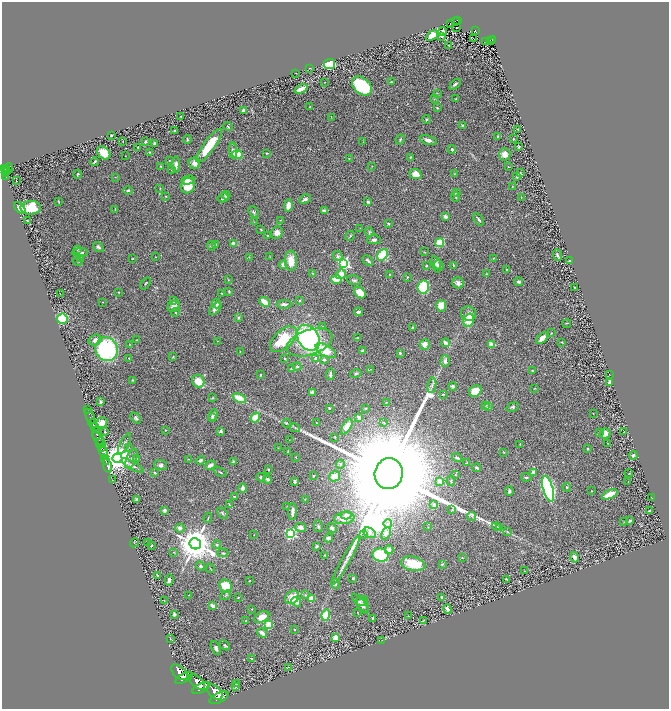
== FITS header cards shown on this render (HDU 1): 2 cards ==
NAXIS1  =                 1333
NAXIS2  =                 1414

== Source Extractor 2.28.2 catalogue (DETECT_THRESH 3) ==
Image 1333 x 1414 px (HDU 1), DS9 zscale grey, zoomed out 1/2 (1 PNG px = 2 x 2 image px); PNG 671 x 711 px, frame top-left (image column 1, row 1414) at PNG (2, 2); each listed source drawn as its Kron ellipse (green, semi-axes under 4 px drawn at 4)
Background 1.18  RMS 0.045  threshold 0.135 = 3 sigma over >= 5 px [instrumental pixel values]
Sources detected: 425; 21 cannot appear on this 1/2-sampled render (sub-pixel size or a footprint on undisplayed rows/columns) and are neither listed nor drawn; the other 404 listed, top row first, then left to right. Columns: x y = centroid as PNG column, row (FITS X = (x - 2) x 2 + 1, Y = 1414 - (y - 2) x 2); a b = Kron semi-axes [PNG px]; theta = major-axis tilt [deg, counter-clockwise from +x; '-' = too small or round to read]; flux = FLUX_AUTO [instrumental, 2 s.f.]
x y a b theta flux
457 20 4 2 - 100
456 21 3 1 - 19
451 24 2 2 - 31
456 28 2 1 - 6.5
475 30 4 2 - 110
442 32 4 4 - 14
432 36 7 4 37 150
441 36 3 2 - 7.5
473 38 2 1 - 5.9
490 40 2 1 - 13
492 40 3 2 - 120
486 41 2 1 - 2.4
492 41 2 1 - 22
449 45 2 2 - 4.6
330 64 5 5 - 320
309 68 4 1 - 3.6
296 73 2 1 - 2.7
325 82 2 2 - 2.6
391 82 3 2 - 5.6
455 84 6 4 43 18
362 86 11 7 -41 620
301 89 7 2 23 82
437 93 3 1 - 2.8
434 99 3 2 - 3
456 99 3 2 - 5.1
310 107 2 2 - 4.7
437 108 3 2 - 8
244 110 3 3 - 37
181 117 3 2 - 6.9
331 117 3 2 - 2.8
426 119 4 4 - 18
463 125 3 2 - 6.8
228 127 5 2 - 10
517 129 2 1 - 4
174 131 3 2 - 10
111 135 2 2 - 9.1
498 136 3 2 - 12
187 139 4 3 - 9.6
400 139 5 3 - 13
513 139 3 2 - 7.7
428 140 9 4 -18 32
123 141 3 1 - 3.3
145 142 4 2 - 9.3
363 142 2 2 - 3.7
155 144 3 3 - 20
209 145 20 5 54 290
138 147 2 1 - 4.8
519 147 3 3 - 9.8
452 149 4 3 - 14
233 151 8 4 -86 28
149 152 3 3 - 7.6
104 153 7 5 -46 150
267 153 3 2 - 8.3
505 154 6 5 - 56
237 155 5 4 - 240
125 156 2 1 - 2.2
411 157 4 3 - 7.5
349 159 2 2 - 3.5
169 161 2 2 - 5
94 162 4 2 - 13
194 163 6 5 - 42
176 164 8 4 89 31
161 166 3 2 - 12
372 166 3 2 - 4.5
508 167 2 1 - 3.5
4 169 3 2 - 820
7 169 2 2 - 350
9 169 6 3 70 760
172 170 3 3 - 5.8
7 172 2 1 - 77
5 173 2 2 - 150
520 173 3 2 - 4.4
77 174 4 3 - 8.8
416 174 6 5 - 72
454 174 2 2 - 2.8
6 176 3 2 - 190
115 177 3 2 - 3.6
517 177 3 2 - 10
188 180 7 4 14 35
16 181 2 1 - 6.5
188 186 8 7 - 180
512 186 3 2 - 3.8
160 188 4 2 - 4.4
128 190 4 3 - 13
456 192 3 3 - 20
226 195 4 3 - 23
166 196 2 2 - 4
455 197 5 2 - 11
223 198 6 3 28 21
521 198 3 1 - 3
305 199 6 3 28 24
58 201 4 1 - 5.1
368 202 3 3 - 13
288 206 6 4 83 73
20 208 6 4 -52 58
31 208 10 7 1 290
115 210 3 2 - 4.3
324 211 3 3 - 39
253 212 6 3 -51 11
445 217 3 2 - 52
479 219 7 2 -52 18
27 220 2 2 - 9.1
280 220 3 2 - 3.2
254 222 3 2 - 5
389 224 3 2 - 7.7
360 228 2 2 - 2.6
261 230 3 2 - 6.8
369 232 4 3 - 8.4
277 233 6 5 - 41
267 236 2 2 - 5.7
350 236 5 3 - 8.2
374 240 7 4 1 17
234 243 3 2 - 96
439 243 4 4 - 200
215 244 3 2 - 11
211 246 5 4 - 11
98 247 6 3 -36 19
77 249 4 3 - 11
80 252 8 3 3 27
424 252 4 2 - 4.7
383 255 6 4 51 410
557 255 6 2 -68 13
337 256 5 4 - 18
155 257 2 2 - 3.8
249 257 2 2 - 2.5
270 257 3 2 - 3.7
81 258 2 2 - 4.5
493 258 3 2 - 3.1
132 259 2 2 - 4.5
570 260 2 2 - 4.6
78 261 5 3 - 7.2
291 261 10 6 -87 130
368 261 6 2 -39 15
344 264 4 4 - 1600
436 264 8 3 -74 26
283 265 4 4 - 36
439 265 5 3 - 14
426 266 2 2 - 9.2
453 266 4 2 - 12
507 269 3 2 - 7.7
313 273 4 3 - 8.5
341 274 5 4 - 71
487 274 3 2 - 4.9
390 275 3 2 - 8
407 277 3 2 - 4.6
337 279 5 3 - 170
228 280 3 2 - 4.3
354 280 7 4 -11 19
519 282 4 3 - 14
145 283 7 2 54 5.6
458 283 6 5 - 33
423 287 6 5 - 490
574 287 2 1 - 3.7
229 291 3 2 - 9.3
118 292 3 3 - 5.7
222 293 3 2 - 7.5
360 293 6 4 -44 140
60 294 2 1 - 2.8
173 301 3 2 - 13
300 301 3 3 - 7.9
103 302 2 1 - 2.9
264 302 6 3 -41 130
216 304 5 3 - 28
284 304 7 3 1 29
174 306 7 5 30 34
441 306 6 5 - 94
215 309 8 4 46 36
175 312 4 3 - 7.8
359 312 4 2 - 28
468 314 8 7 - 44
238 317 4 3 - 11
62 319 5 5 - 340
469 320 7 5 71 190
567 323 4 2 - 5.1
323 327 3 3 - 12
412 327 2 2 - 10
552 333 2 2 - 3.9
308 338 14 10 -55 1200
358 338 2 2 - 9.9
542 338 7 3 44 70
283 339 16 9 42 360
95 340 6 5 - 44
137 340 3 2 - 3.7
217 341 2 2 - 3.5
309 342 24 12 19 970
562 342 3 2 - 4.1
445 343 4 3 - 32
425 344 5 5 - 56
129 345 2 2 - 4.1
492 345 4 3 - 100
107 349 12 11 - 1100
326 351 11 5 -30 170
362 351 4 3 - 16
240 352 2 2 - 2.5
400 353 2 2 - 38
173 357 3 2 - 5
129 358 2 2 - 5.4
316 358 3 3 - 24
285 359 3 3 - 6.9
324 360 4 3 - 13
445 361 6 4 90 32
297 367 4 3 - 10
291 369 4 3 - 7.9
371 369 3 2 - 2.6
532 370 3 2 - 7
330 374 6 2 87 23
356 374 6 3 12 12
609 374 2 1 - 2.6
260 375 2 2 - 12
132 380 4 3 - 4.7
198 381 6 6 - 140
610 382 4 3 - 57
432 385 8 4 81 22
453 386 4 3 - 25
535 388 3 2 - 5.2
475 391 6 5 - 180
312 393 3 2 - 54
443 394 4 2 - 7.7
213 398 3 3 - 7.4
239 398 7 4 -26 190
101 402 3 2 - 14
386 402 3 2 - 4.4
485 406 3 3 - 6
488 407 4 3 - 18
513 407 6 4 22 16
329 408 2 2 - 8.4
365 408 4 3 - 9.7
88 410 2 1 - 64
593 414 2 1 - 3.1
213 415 6 3 67 21
90 416 8 2 -66 550
136 418 6 4 -47 16
212 418 3 3 - 13
255 418 5 4 - 120
359 418 4 3 - 31
93 423 5 2 - 1800
102 423 6 5 - 72
287 423 4 3 - 9.6
316 423 2 2 - 6
384 423 2 2 - 7.5
94 427 3 2 - 1000
347 427 8 4 59 110
295 428 5 3 - 10
165 430 2 2 - 5.5
221 431 4 4 - 16
105 432 4 3 - 8
624 432 2 2 - 4.2
96 433 6 3 -80 4400
599 433 3 2 - 3.1
605 433 5 5 - 45
335 437 3 2 - 6.7
99 439 9 3 -48 1900
289 440 2 1 - 2.3
99 443 3 2 - 750
125 444 11 3 62 23
608 444 2 2 - 3.6
520 445 2 2 - 4.8
129 447 3 2 - 3.4
101 448 4 2 - 920
278 448 3 2 - 3.2
588 449 3 2 - 7.4
104 452 6 4 -76 1600
288 452 3 2 - 3.8
504 452 3 2 - 3.7
633 455 4 3 - 19
296 457 3 2 - 3.5
117 458 5 4 - 14000
457 458 5 3 - 18
131 459 10 5 67 32
137 459 2 2 - 5.1
189 459 2 1 - 2.8
105 460 5 2 - 2800
200 460 5 3 - 19
233 461 3 3 - 9.3
467 463 4 2 - 7.6
340 464 4 3 - 9.8
132 465 13 4 -28 32
161 465 6 5 - 21
210 465 5 3 - 38
108 466 7 3 -71 2500
477 468 4 3 - 15
268 469 2 2 - 12
220 472 7 2 -27 10
533 472 4 3 - 33
155 473 2 2 - 16
629 473 4 2 - 4.9
389 474 15 14 - 470000
456 475 3 2 - 4.7
313 476 2 2 - 9.7
335 476 5 5 - 75
261 477 4 3 - 11
526 477 5 2 - 9.4
267 479 4 3 - 18
112 480 2 1 - 54
295 481 4 3 - 14
440 481 2 2 - 110
451 481 5 3 - 12
628 482 2 1 - 3.4
567 487 4 3 - 8.1
243 488 4 3 - 44
548 489 13 5 -74 2100
509 491 4 3 - 15
591 491 2 2 - 3.3
610 494 8 3 24 190
234 496 4 2 - 7.2
651 497 3 1 - 2.3
137 499 4 3 - 8.6
305 499 2 2 - 3.1
229 504 3 2 - 5.3
434 505 3 3 - 20
287 506 2 2 - 3.7
165 510 3 3 - 22
452 510 3 2 - 5.3
649 511 3 2 - 8.7
293 512 8 3 88 48
222 513 6 3 -46 12
346 515 5 4 - 24
472 516 4 2 - 5.8
208 518 5 1 - 5.1
344 518 10 6 8 97
630 521 3 2 - 11
624 522 2 1 - 2.5
388 524 4 3 - 14
318 526 6 4 -76 14
496 526 4 2 - 6.9
300 527 6 4 -12 40
428 527 3 2 - 3
180 528 5 4 - 25
332 528 5 4 - 24
499 528 4 2 - 6.6
507 531 3 2 - 4.6
291 533 4 3 - 1300
369 533 7 4 -28 24
386 533 6 4 62 43
364 534 3 3 - 6.8
254 535 3 2 - 2.9
328 538 4 4 - 30
148 542 2 2 - 11
134 543 4 3 - 7.3
195 544 6 5 - 25000
217 545 4 4 - 12
151 546 3 2 - 7.6
316 546 3 2 - 13
389 550 4 3 - 34
173 552 3 3 - 4.7
223 553 5 3 - 11
325 555 3 2 - 5.9
381 555 8 6 -10 330
574 557 5 4 - 38
462 558 2 2 - 3.2
346 560 28 3 61 64
413 564 12 7 -12 220
442 564 4 3 - 8.8
200 566 5 4 - 17
210 568 5 1 - 4.1
525 571 3 2 - 3.7
158 576 3 2 - 13
353 578 3 3 - 11
506 579 3 2 - 9.4
169 580 5 3 - 25
249 581 2 2 - 3.1
335 583 6 4 -69 17
226 586 7 6 - 210
189 595 2 2 - 2.7
226 595 6 3 31 9
305 595 4 3 - 9.6
238 597 2 2 - 6.1
292 597 7 6 - 110
442 597 3 3 - 13
311 598 4 4 - 76
164 601 2 1 - 2.6
362 601 6 5 - 9.6
296 602 5 4 - 56
360 603 12 4 -51 27
363 605 9 5 -64 27
212 606 3 2 - 53
252 609 2 2 - 3.1
447 609 5 3 - 32
358 613 3 2 - 3.3
174 614 3 3 - 18
326 615 6 3 75 200
408 616 2 1 - 2.5
262 617 8 5 29 89
373 618 3 2 - 7.8
424 620 2 2 - 3.7
246 621 2 2 - 5.3
269 625 4 4 - 190
294 630 4 2 - 7
262 633 5 3 - 46
336 637 3 3 - 120
170 638 2 2 - 3.7
382 640 2 1 - 2.2
225 645 6 3 -41 11
216 648 7 4 -63 22
252 659 2 2 - 13
288 667 3 2 - 3.5
180 672 10 5 -41 9500
184 678 9 4 26 8700
197 682 10 5 -41 8700
236 683 2 1 - 5.7
235 687 2 2 - 45
201 688 9 4 27 8400
215 692 9 5 -45 8300
219 698 10 4 27 8300
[21 sub-pixel or undisplayed-footprint detections neither listed nor drawn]